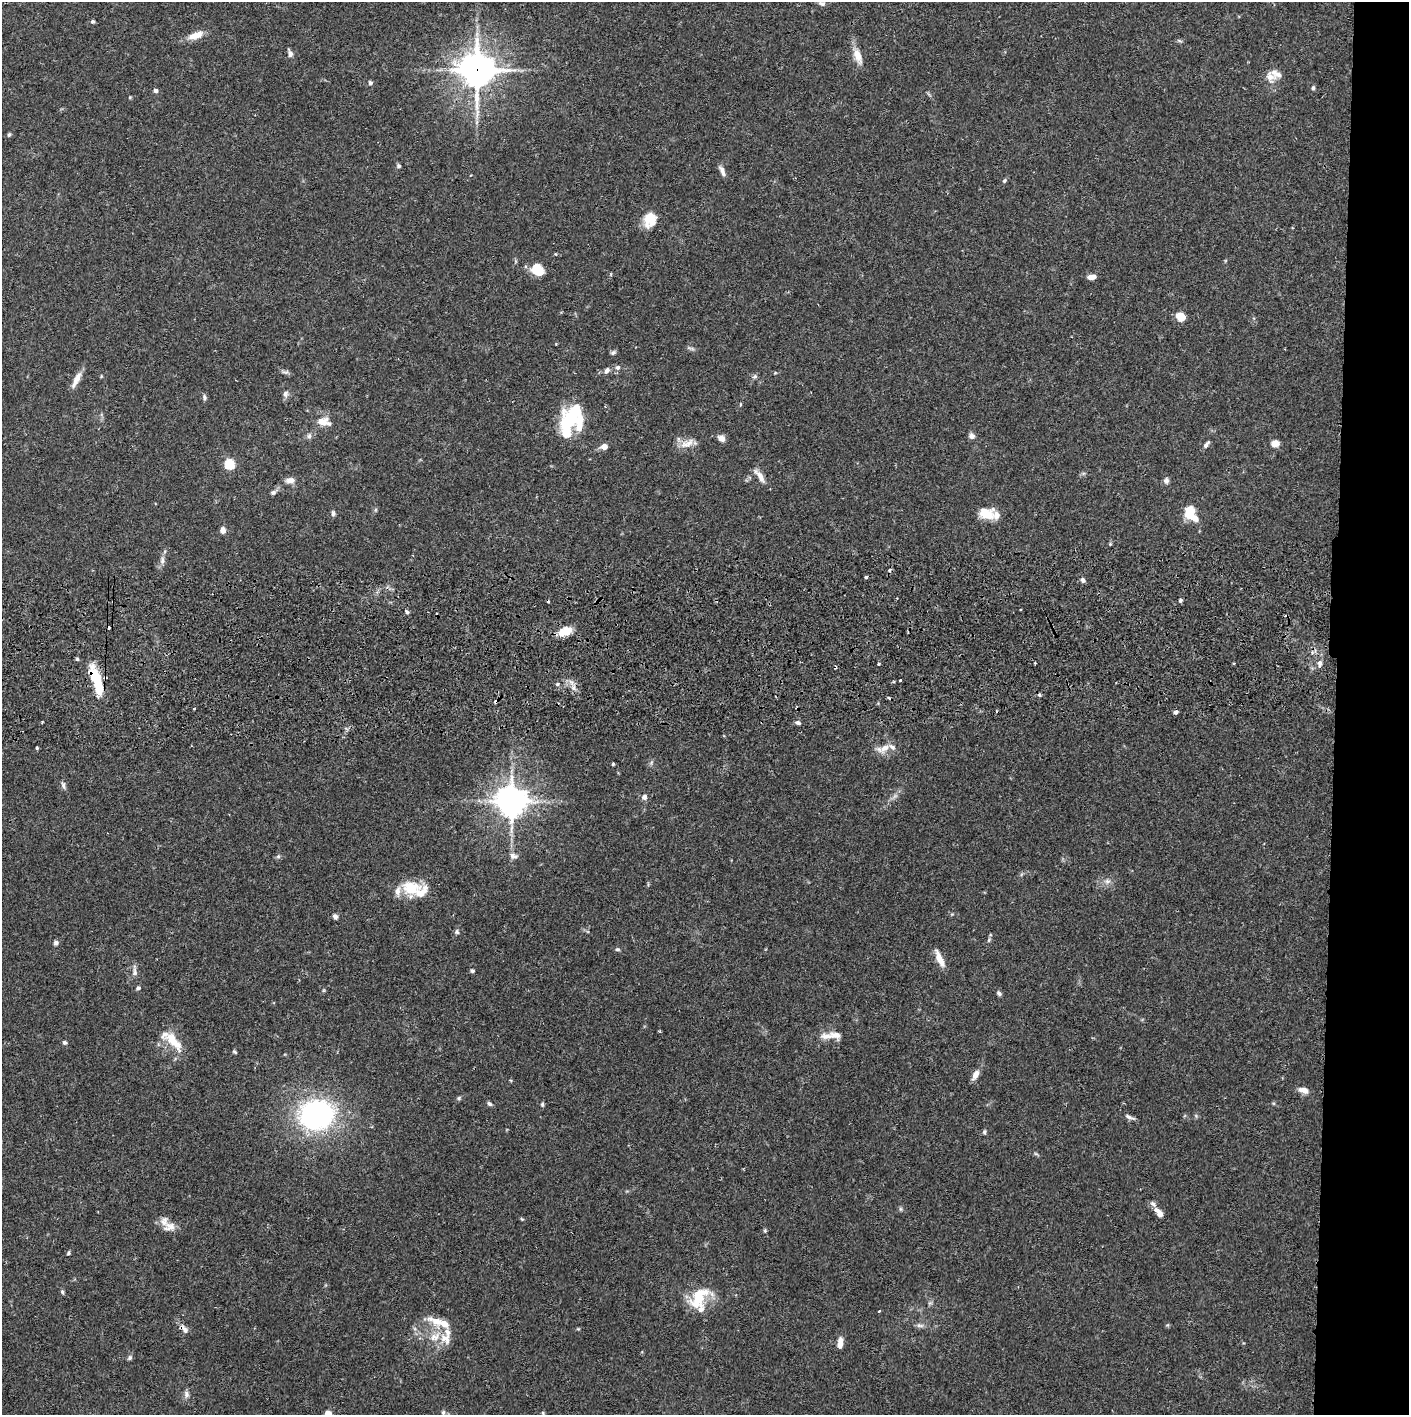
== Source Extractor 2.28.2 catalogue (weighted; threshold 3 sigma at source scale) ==
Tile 6 of 3 x 3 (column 3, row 2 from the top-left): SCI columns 2820-4226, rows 1471-2883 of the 4233 x 4354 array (HDU 1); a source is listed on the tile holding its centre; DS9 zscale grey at full resolution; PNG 1411 x 1417 px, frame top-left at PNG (2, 2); no overlay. Shown black and unused: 5% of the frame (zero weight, under 2 of 3 exposures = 3% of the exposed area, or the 3 px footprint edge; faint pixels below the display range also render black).
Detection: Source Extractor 2.28.2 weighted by HDU 2 'WHT'; one run over the whole footprint, this tile lists its part. Background 0.0674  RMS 0.0048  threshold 0.0217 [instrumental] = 3 sigma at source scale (4.5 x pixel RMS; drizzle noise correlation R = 1.50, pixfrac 1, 0.05/0.05 arcsec/px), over >= 5 px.
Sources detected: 144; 2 inside a brighter object's white glare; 9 cosmic-ray / hot-pixel residue — not listed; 16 inside a brighter listed object's ellipse — not listed separately; the other 117 listed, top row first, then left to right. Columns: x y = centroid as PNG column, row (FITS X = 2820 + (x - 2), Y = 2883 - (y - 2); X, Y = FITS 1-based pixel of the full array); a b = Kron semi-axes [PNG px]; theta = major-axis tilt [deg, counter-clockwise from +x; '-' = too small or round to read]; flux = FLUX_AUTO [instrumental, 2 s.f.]
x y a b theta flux
822 4 11 6 -13 1.4
93 22 5 4 - 0.85
196 35 20 8 19 5.5
1179 41 8 3 -21 0.6
290 54 8 5 -75 2
858 56 21 9 -69 5.7
477 70 12 11 - 870
1270 76 15 13 -60 4.9
370 83 5 5 - 1
1313 88 5 4 - 0.86
156 90 5 4 - 1.4
130 97 5 3 - 0.38
477 122 7 4 71 0.96
9 135 6 4 62 0.69
398 166 6 5 - 0.81
722 171 14 5 -66 2.1
1004 181 6 5 - 0.74
650 219 17 14 72 9
537 270 13 10 -45 9.3
1092 277 10 5 8 2.7
1181 317 9 8 - 6.1
613 353 7 5 28 1
618 367 6 6 - 1.3
607 371 9 5 58 1.6
285 372 11 5 -4 1.2
101 376 5 3 - 0.45
755 377 7 6 - 1
76 380 22 6 63 4.5
285 394 9 7 71 1.6
204 397 7 5 -70 1.1
570 420 28 18 47 27
323 422 19 10 -11 5.4
309 436 7 6 - 1.3
972 436 8 7 - 1.7
721 438 9 7 -39 2.6
1275 443 8 7 - 3.7
1206 444 10 4 51 1.4
685 445 11 10 - 4.4
604 446 6 6 - 3.3
229 464 5 5 - 37
760 476 21 6 -55 3.9
290 480 10 7 10 2.9
1166 481 8 6 -78 1.5
273 492 7 6 - 1.2
1190 512 14 9 -63 15
333 513 6 5 - 1.3
986 514 15 11 -13 10
223 530 7 5 -77 2.4
1110 544 5 4 - 0.56
162 560 10 6 88 2
866 577 4 3 - 1.7
1083 580 6 5 - 1.2
1180 600 5 4 - 0.87
407 612 5 5 - 0.86
565 631 14 8 23 8.4
77 659 4 4 - 0.63
1035 663 2 2 - 0.56
879 664 3 3 - 0.67
1320 664 9 6 90 1.5
96 680 32 9 -71 21
900 680 3 3 - 0.92
558 684 5 3 - 0.58
574 688 7 4 -90 1.5
1176 712 5 5 - 1.2
798 723 7 5 -21 1.1
37 748 4 3 - 0.54
885 748 14 8 40 4.6
613 764 3 3 - 0.56
63 785 10 5 -80 1.4
644 797 7 6 - 1.9
511 801 9 9 - 770
278 856 6 5 - 0.88
513 856 11 8 -12 2.1
1107 881 8 6 19 1.6
411 888 27 18 -8 14
335 916 6 5 - 1.4
457 932 7 5 -66 0.86
989 940 6 5 - 0.79
56 943 6 6 - 1.2
617 949 6 4 -10 0.85
939 959 17 6 -65 6.4
472 971 5 4 - 0.83
134 972 13 6 88 2.1
138 988 6 5 - 0.97
999 993 7 5 -57 1.1
826 1036 19 9 -4 4.4
173 1041 30 10 -51 10
65 1043 5 5 - 0.85
234 1052 6 4 -40 0.63
975 1075 12 6 61 3.4
1304 1090 12 7 -16 3.2
459 1098 5 5 - 0.77
489 1104 6 5 - 1.1
542 1104 6 4 -79 0.77
317 1115 29 24 12 100
1129 1117 15 5 -22 1.6
984 1132 6 4 78 0.78
1036 1154 6 4 -19 0.66
900 1209 6 4 -89 0.69
1159 1213 12 6 -55 4
522 1219 5 4 - 0.49
169 1227 16 10 17 3.9
765 1231 5 4 - 0.63
68 1253 5 4 - 0.74
62 1292 6 4 -69 0.79
699 1298 30 17 49 16
879 1311 3 2 - 0.87
437 1321 26 10 -19 7.6
920 1325 11 5 -11 1.6
184 1329 14 7 -47 2.5
445 1339 18 13 -45 6.6
840 1343 13 6 84 3.7
130 1358 7 6 - 0.98
186 1394 10 7 -74 1.7
443 1412 6 5 - 0.88
543 1413 5 4 - 0.63
328 1414 8 8 - 3.3
Overlapping masked pixels (flux is a lower limit): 3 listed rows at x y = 477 70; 96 680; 184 1329
Isophote crosses this tile's border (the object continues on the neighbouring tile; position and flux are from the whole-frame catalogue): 1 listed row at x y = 328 1414